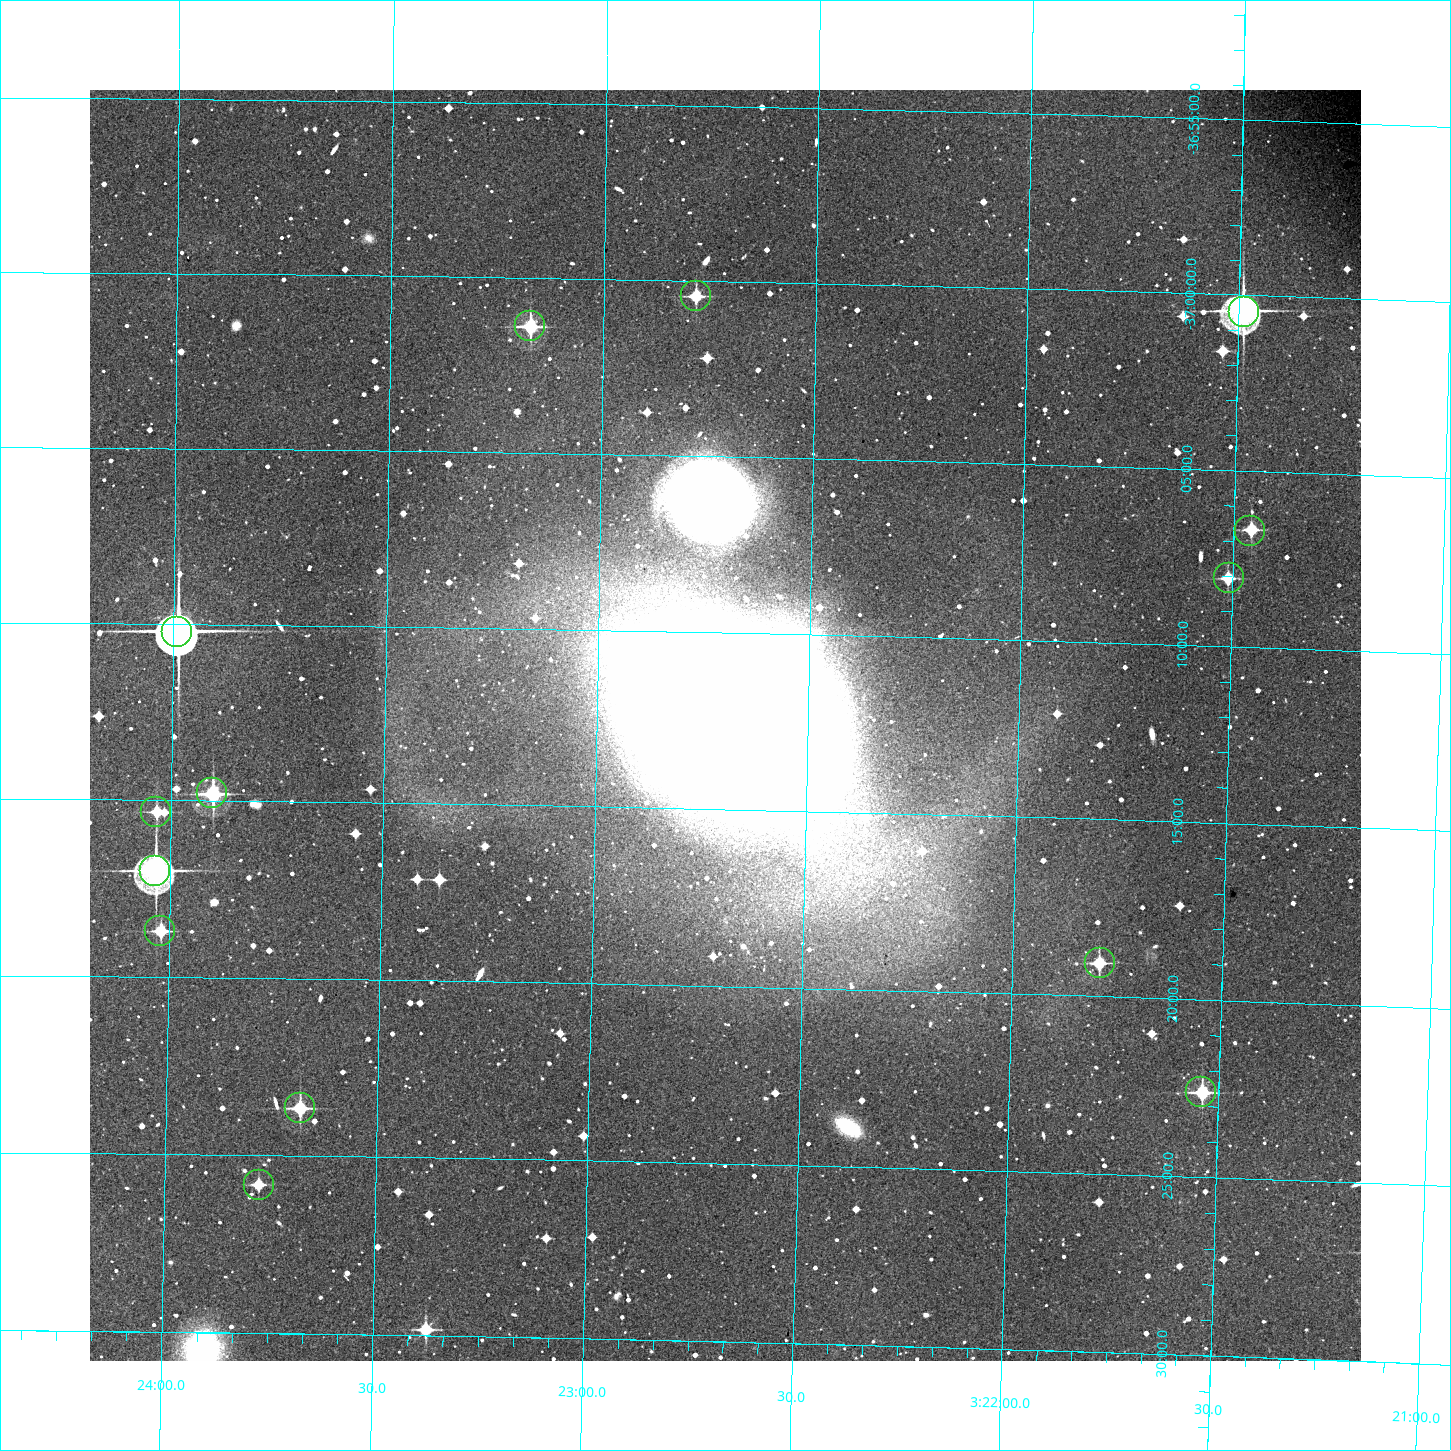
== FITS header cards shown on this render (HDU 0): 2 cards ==
NAXIS1  =                 1271 /Length X axis
NAXIS2  =                 1271 /Length Y axis

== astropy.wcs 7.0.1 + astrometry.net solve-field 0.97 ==
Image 1271 x 1271 px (HDU 0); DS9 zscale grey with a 90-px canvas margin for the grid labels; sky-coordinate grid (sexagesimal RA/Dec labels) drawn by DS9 from the SOLVED WCS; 14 Tycho-2 reference stars matched to detected sources circled (green)
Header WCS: RA---TAN/DEC--TAN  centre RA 03:22:42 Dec -37:13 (50.67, -37.21 deg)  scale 1.7 arcsec/px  FOV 36.0' x 36.0'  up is +1 deg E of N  parity normal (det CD < 0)
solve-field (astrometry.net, Tycho-2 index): SOLVED blind (the header's WCS was not the basis of the solution)
Solved WCS: RA---TAN-SIP/DEC--TAN-SIP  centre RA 03:22:42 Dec -37:13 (50.67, -37.21 deg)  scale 1.7 arcsec/px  FOV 35.9' x 36.0'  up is +1 deg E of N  parity normal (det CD < 0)
Header WCS and blind solve agree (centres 4.2 arcsec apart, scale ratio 0.9984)
Tycho-2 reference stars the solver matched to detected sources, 14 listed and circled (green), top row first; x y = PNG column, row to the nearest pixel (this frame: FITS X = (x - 90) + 1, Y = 1271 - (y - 90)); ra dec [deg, ICRS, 3 dp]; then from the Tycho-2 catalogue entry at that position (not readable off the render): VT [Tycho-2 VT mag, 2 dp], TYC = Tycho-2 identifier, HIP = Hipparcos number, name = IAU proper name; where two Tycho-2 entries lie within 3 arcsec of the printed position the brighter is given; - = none
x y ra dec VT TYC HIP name
696 296 50.696 -37.007 11.96 7026-1-1 - -
1244 312 50.372 -37.008 9.31 7026-2-1 - -
530 326 50.793 -37.023 11.12 7026-8-1 - -
1250 531 50.365 -37.112 11.67 7026-80-1 - -
1229 578 50.377 -37.134 12.21 7026-126-1 - -
177 632 50.998 -37.170 7.78 7026-135-1 15836 -
212 793 50.976 -37.246 10.63 7026-81-1 - -
156 812 51.009 -37.255 11.89 7027-175-1 - -
155 871 51.009 -37.283 8.94 7027-125-1 15839 -
160 931 51.005 -37.312 11.54 7027-165-1 - -
1100 963 50.448 -37.317 11.68 7026-77-1 - -
1201 1092 50.385 -37.377 11.48 7026-147-1 - -
300 1108 50.921 -37.394 11.20 7026-152-1 - -
259 1185 50.944 -37.431 12.18 7026-167-1 - -